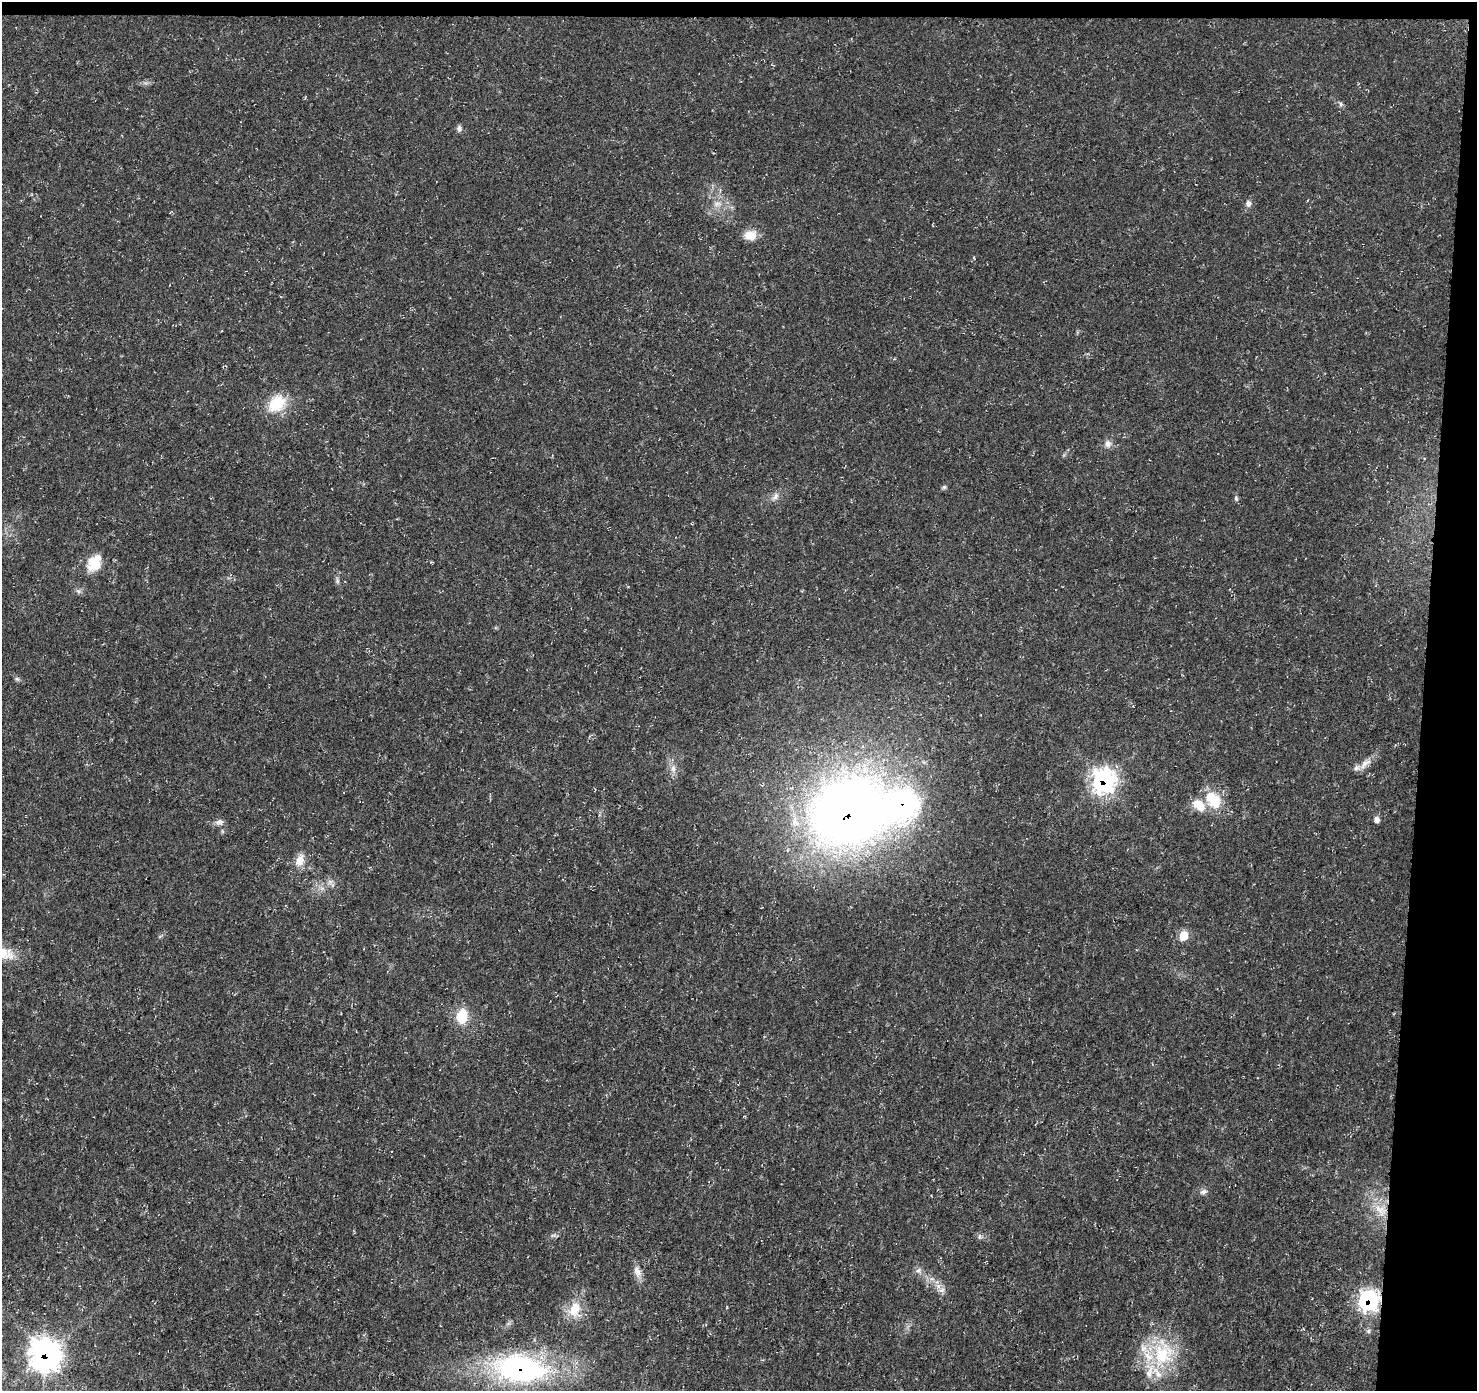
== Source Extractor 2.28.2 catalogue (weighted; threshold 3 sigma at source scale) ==
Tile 3 of 3 x 3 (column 3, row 1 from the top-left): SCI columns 2950-4424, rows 3005-4393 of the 4431 x 4671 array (HDU 1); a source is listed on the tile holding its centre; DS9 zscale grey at full resolution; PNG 1479 x 1393 px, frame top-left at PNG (2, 2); no overlay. Shown black and unused: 5% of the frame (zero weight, under 3 of 5 exposures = <1% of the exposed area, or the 3 px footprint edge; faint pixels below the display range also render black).
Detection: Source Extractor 2.28.2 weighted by HDU 2 'WHT'; one run over the whole footprint, this tile lists its part. Background 0.0139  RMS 0.0031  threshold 0.0138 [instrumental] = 3 sigma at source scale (4.5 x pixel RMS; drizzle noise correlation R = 1.50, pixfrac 1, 0.0396/0.0396 arcsec/px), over >= 5 px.
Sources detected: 43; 1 inside a brighter object's white glare — not listed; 6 inside a brighter listed object's ellipse — not listed separately; the other 36 listed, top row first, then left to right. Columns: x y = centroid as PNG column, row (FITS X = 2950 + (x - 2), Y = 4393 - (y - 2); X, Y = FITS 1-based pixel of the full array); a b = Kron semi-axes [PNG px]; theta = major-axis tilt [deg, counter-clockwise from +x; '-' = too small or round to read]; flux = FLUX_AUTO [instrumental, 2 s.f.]
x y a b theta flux
1341 104 6 5 - 0.59
459 128 8 6 -84 0.92
1248 203 7 6 - 1.2
717 204 8 6 44 1.3
750 235 14 10 3 4.3
277 404 26 19 44 9.2
1107 444 10 8 76 1.6
944 487 6 5 - 0.54
775 496 12 7 52 1.5
1236 498 7 5 -71 0.58
94 563 23 16 58 6.2
337 581 8 4 -82 0.68
17 679 7 5 -42 0.6
1365 764 21 7 41 2.6
673 768 8 6 89 1.3
1103 780 11 11 - 110
1211 797 19 18 - 8.1
849 813 58 48 24 360
1377 819 5 5 - 1.7
219 822 12 7 4 1.3
300 860 17 11 72 3.3
330 882 7 5 45 0.91
1184 936 7 7 - 7.4
462 1016 20 14 83 6.7
1203 1192 10 6 22 1
1381 1209 20 12 -81 5.8
979 1236 7 4 -90 0.58
918 1270 8 6 4 1
637 1271 16 9 -70 2.4
942 1290 9 6 21 1.2
1369 1300 10 9 - 81
575 1309 22 14 69 6.1
1369 1331 7 6 - 0.75
45 1354 14 13 - 240
1162 1354 38 28 70 21
520 1369 48 25 -7 73
Overlapping masked pixels (flux is a lower limit): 5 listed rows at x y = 1103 780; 849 813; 1369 1300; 45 1354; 520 1369